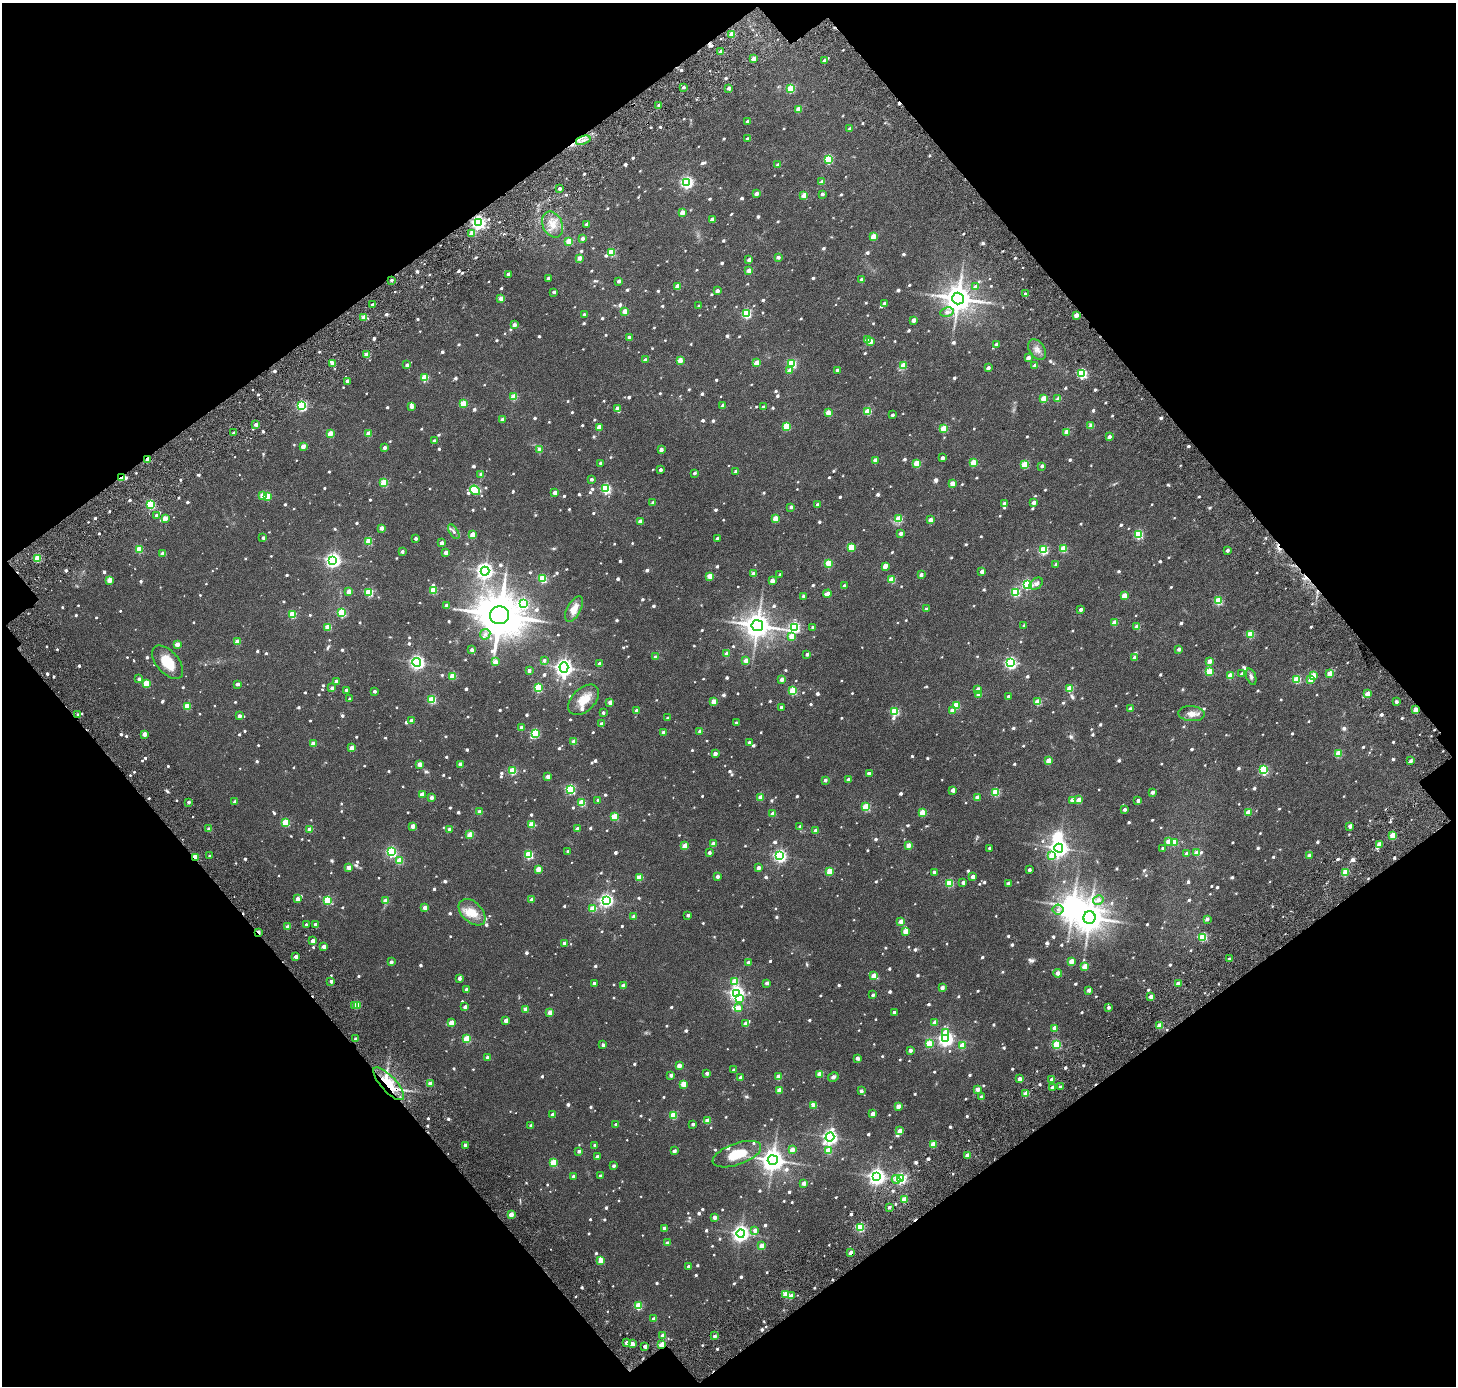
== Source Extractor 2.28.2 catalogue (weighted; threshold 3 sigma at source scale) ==
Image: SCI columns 166-3073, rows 219-2986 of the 3240 x 3222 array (HDU 1 of 3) = the unmasked area's bounding box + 8 px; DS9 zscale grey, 2 x 2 block average (1 PNG px = mean of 2 x 2 image px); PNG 1458 x 1388 px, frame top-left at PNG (2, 3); each listed source drawn as its Kron ellipse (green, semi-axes under 4 px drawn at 4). Shown black and unused: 46% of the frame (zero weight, under 3 of 6 exposures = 12% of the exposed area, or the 3 px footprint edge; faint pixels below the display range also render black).
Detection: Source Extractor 2.28.2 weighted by HDU 2 'WHT'. Background 0.0347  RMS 0.0064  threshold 0.0263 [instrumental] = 3 sigma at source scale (4.09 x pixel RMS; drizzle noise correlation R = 1.36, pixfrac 0.8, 0.0396/0.0396 arcsec/px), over >= 5 px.
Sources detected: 1382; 2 too faint to see at this stretch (2 x 2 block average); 2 inside a brighter object's white glare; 14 cosmic-ray / hot-pixel residue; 1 long thin detection or spike segment (spike, bleed or trail) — neither listed nor drawn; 13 inside a brighter listed object's ellipse — not listed separately; of the other 1350, all 500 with FLUX_AUTO >= 4.19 (the completeness limit of this list) listed and drawn (850 fainter detections not listed), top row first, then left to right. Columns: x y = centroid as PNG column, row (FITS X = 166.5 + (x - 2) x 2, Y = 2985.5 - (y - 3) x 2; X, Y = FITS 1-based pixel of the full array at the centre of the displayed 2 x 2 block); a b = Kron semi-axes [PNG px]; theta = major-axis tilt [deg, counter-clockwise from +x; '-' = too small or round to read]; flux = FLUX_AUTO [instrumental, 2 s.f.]
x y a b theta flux
732 34 2 2 - 21
721 52 2 2 - 11
753 59 3 2 - 12
824 60 3 2 - 4.6
683 87 2 2 - 4.2
729 88 2 2 - 8.3
791 89 3 3 - 63
659 105 2 2 - 6.2
798 109 3 3 - 20
747 122 2 2 - 7.7
849 129 3 2 - 4.2
747 139 2 2 - 5.3
583 140 7 4 19 5.9
828 159 3 3 - 83
778 165 2 2 - 7.1
687 182 4 4 - 230
822 182 3 2 - 9.9
559 189 2 2 - 5.2
756 194 3 2 - 9.8
822 194 2 2 - 5.4
804 195 3 3 - 19
682 213 3 3 - 19
712 219 2 2 - 10
478 222 4 4 - 340
553 224 13 10 -65 17
587 224 2 2 - 10
472 233 3 3 - 23
873 237 3 3 - 25
583 238 3 2 - 7
569 241 3 3 - 35
612 252 3 3 - 51
778 257 2 2 - 6.5
579 258 2 2 - 11
749 260 2 2 - 6.8
749 271 3 2 - 15
508 274 2 2 - 5.4
548 278 2 2 - 7.5
862 279 3 2 - 6.7
391 280 2 2 - 4.5
619 281 2 2 - 7
677 286 3 3 - 21
975 287 3 3 - 6.4
717 291 2 2 - 7.5
554 292 2 2 - 5.2
1025 294 2 2 - 4.3
501 299 2 2 - 14
958 299 6 6 - 2100
884 303 2 2 - 5.1
372 305 3 2 - 4.9
699 306 2 2 - 4.4
625 311 3 2 - 16
947 312 7 4 10 6.2
746 314 3 3 - 97
584 315 2 2 - 4.7
1076 315 2 2 - 14
364 318 2 2 - 24
913 320 3 2 - 11
514 325 3 3 - 8.4
629 337 2 2 - 8
867 339 3 2 - 16
870 341 3 3 - 19
996 344 2 2 - 5.1
1037 350 11 7 -55 7.9
367 355 3 2 - 24
1028 358 2 2 - 11
645 360 2 2 - 5.4
680 360 3 2 - 20
757 363 3 3 - 25
333 364 3 3 - 18
792 364 3 3 - 84
407 365 2 2 - 7.3
1035 365 3 2 - 8
903 366 3 3 - 41
988 368 2 2 - 8.2
790 370 3 2 - 12
837 370 3 2 - 4.3
1082 374 3 3 - 120
425 378 3 3 - 47
347 381 2 2 - 7
514 397 3 3 - 36
1043 399 3 3 - 34
1058 399 3 2 - 12
463 404 3 3 - 35
723 405 2 2 - 7.2
302 406 3 3 - 140
411 406 3 2 - 8.5
763 407 2 2 - 5.3
617 408 2 2 - 7.9
868 411 3 3 - 41
828 413 3 3 - 24
892 415 2 2 - 4.2
502 420 2 2 - 11
256 424 2 2 - 6.1
786 426 3 3 - 54
1091 426 3 2 - 16
599 427 3 2 - 19
944 428 3 3 - 43
1067 432 3 3 - 25
234 433 2 2 - 6.8
330 434 3 3 - 28
368 434 3 3 - 22
1109 437 2 2 - 7.7
434 441 2 2 - 5.3
303 446 3 2 - 16
384 448 2 2 - 6
539 450 3 2 - 13
661 450 2 2 - 8
942 458 2 2 - 6
148 459 2 2 - 17
875 460 2 2 - 15
973 462 3 3 - 35
601 463 2 2 - 5.3
917 463 3 3 - 38
1024 465 3 3 - 50
1042 466 2 2 - 5.3
660 470 2 2 - 5.3
736 471 2 2 - 6.9
694 473 2 2 - 4.8
481 474 2 2 - 9.8
121 478 4 2 - 35
591 479 2 2 - 4.5
384 482 3 3 - 49
952 484 3 3 - 19
606 489 3 3 - 120
475 490 5 4 - 49
555 493 2 2 - 11
262 495 3 3 - 23
267 496 3 3 - 31
1034 502 2 2 - 8.1
653 503 2 2 - 8.1
1004 503 2 2 - 6.6
151 504 3 3 - 96
817 505 2 2 - 7.5
791 507 3 2 - 5.4
156 515 2 2 - 4.3
165 518 3 2 - 20
776 518 3 3 - 28
899 519 4 3 - 43
931 520 3 3 - 16
640 521 2 2 - 13
381 528 2 2 - 12
454 532 8 4 -57 4.3
901 533 2 2 - 9.7
1138 534 3 3 - 95
472 535 3 3 - 23
263 538 2 2 - 4.9
416 538 2 2 - 4.9
717 539 2 2 - 6.1
369 541 3 3 - 34
442 543 2 2 - 9.7
851 547 3 3 - 36
139 549 3 3 - 50
1063 549 3 3 - 42
1043 550 3 3 - 91
1227 550 2 2 - 5.9
402 552 3 2 - 5
446 553 2 2 - 11
163 554 3 2 - 13
38 558 3 3 - 51
333 560 4 4 - 390
829 563 3 3 - 40
1056 564 2 2 - 4.5
885 566 4 3 - 16
485 571 4 4 - 510
982 571 2 2 - 9.5
753 573 2 2 - 11
780 575 2 2 - 4.2
921 575 2 2 - 5.2
710 576 3 3 - 26
542 579 3 3 - 76
109 580 3 3 - 23
892 580 3 3 - 34
772 581 2 2 - 15
1036 583 7 5 37 4.7
1027 584 3 3 - 120
844 586 2 2 - 5.5
349 591 3 2 - 14
433 591 3 3 - 44
369 592 3 3 - 61
1015 592 3 3 - 99
827 594 4 2 - 16
803 596 2 2 - 5.3
1124 596 3 3 - 29
1218 601 3 3 - 72
523 604 4 4 - 88
446 606 3 2 - 6.6
574 609 14 6 62 16
926 609 2 2 - 5.5
1081 609 2 2 - 5.8
342 613 3 3 - 85
292 614 3 3 - 55
500 615 9 9 - 6300
1115 623 3 3 - 25
757 626 6 5 - 1800
1024 626 2 2 - 5.1
328 627 3 3 - 31
795 627 4 3 - 130
813 627 2 2 - 4.5
1137 627 3 3 - 23
485 634 5 5 - 4.8
1250 634 3 3 - 49
791 636 3 3 - 21
237 642 3 3 - 22
177 644 2 2 - 15
1179 649 2 2 - 6.9
472 650 2 2 - 8.2
727 654 3 3 - 18
807 654 2 2 - 4.8
655 657 3 3 - 4.4
1134 658 3 2 - 8.3
544 660 3 3 - 4.4
746 660 3 3 - 20
1209 661 3 3 - 9.7
168 662 20 11 -49 30
417 662 4 4 - 340
495 662 3 2 - 17
1010 663 4 3 - 210
600 664 2 2 - 8.5
564 668 5 4 - 590
529 671 2 2 - 6.9
1209 671 3 3 - 44
1242 674 3 2 - 6.3
1330 674 3 3 - 25
1313 675 3 3 - 20
453 676 3 3 - 46
1230 676 3 3 - 29
1251 677 8 4 -70 4.4
139 679 3 2 - 6.1
782 679 2 2 - 10
1297 679 3 3 - 55
1311 680 3 3 - 25
336 681 2 2 - 7.8
146 683 3 3 - 36
238 684 4 2 - 6
332 688 2 2 - 9.5
538 688 3 3 - 73
978 689 3 2 - 13
1070 689 3 3 - 39
346 690 2 2 - 4.3
374 691 2 2 - 4.6
793 691 3 3 - 60
978 694 3 3 - 15
1367 694 3 3 - 22
1008 696 2 2 - 4.5
350 699 2 2 - 5.7
432 700 3 3 - 64
584 700 18 11 44 22
714 701 3 3 - 20
610 702 2 2 - 12
1038 702 3 3 - 38
1396 702 3 2 - 5.5
956 705 3 3 - 42
187 706 3 3 - 39
781 707 2 2 - 4.6
1130 709 2 2 - 7
1415 710 2 2 - 18
637 711 2 2 - 7.8
894 711 3 3 - 80
952 711 3 3 - 11
603 713 2 2 - 4.4
1191 714 13 7 -5 11
78 715 2 2 - 6.2
239 716 2 2 - 7.8
668 718 2 2 - 5
412 720 2 2 - 11
736 723 2 2 - 5.6
601 724 2 2 - 8.4
521 728 2 2 - 10
700 731 2 2 - 11
663 732 2 2 - 7.6
535 733 4 3 - 85
144 734 2 2 - 15
574 742 3 3 - 20
749 742 3 3 - 4.4
313 744 3 3 - 19
352 748 3 3 - 19
715 754 3 2 - 9.2
1338 754 3 3 - 44
1048 761 3 3 - 22
1411 761 2 2 - 7.2
419 764 3 2 - 14
460 764 3 2 - 13
1263 770 3 3 - 82
512 771 3 3 - 68
869 774 3 2 - 8
548 776 2 2 - 10
825 780 3 3 - 5
848 780 3 2 - 4.9
570 789 3 3 - 120
953 790 3 2 - 10
995 792 3 3 - 57
1152 792 2 2 - 7.1
422 795 3 3 - 22
760 797 3 3 - 18
977 797 3 2 - 16
431 798 2 2 - 8.8
598 800 2 2 - 6.3
1072 800 3 3 - 16
1079 800 3 3 - 19
1138 800 2 2 - 7
189 802 2 2 - 4.6
235 802 2 2 - 7.6
582 803 3 3 - 44
866 807 3 3 - 61
1125 809 2 2 - 4.6
480 812 3 2 - 14
922 812 3 3 - 28
1248 812 3 3 - 20
773 814 3 3 - 18
614 817 3 3 - 47
286 822 3 3 - 56
531 825 3 3 - 36
413 826 3 2 - 13
1350 826 2 2 - 11
800 827 2 2 - 5.4
209 829 3 2 - 11
309 829 2 2 - 15
449 829 2 2 - 5.7
577 829 2 2 - 8.5
816 831 3 2 - 14
470 835 3 3 - 32
1392 835 3 3 - 35
1168 841 3 3 - 18
1174 842 3 3 - 22
713 844 3 2 - 14
1379 844 3 3 - 10
908 845 3 2 - 16
685 846 3 3 - 25
990 848 2 2 - 4.9
1059 848 4 4 - 690
1163 848 2 2 - 4.6
568 851 2 2 - 5.7
391 852 3 3 - 150
709 853 2 2 - 5.3
1197 853 3 3 - 24
1187 854 3 3 - 7.4
529 855 3 3 - 81
1309 855 2 2 - 7
210 856 2 2 - 4.6
780 856 4 4 - 250
1051 856 4 3 - 19
195 857 4 2 - 21
399 861 3 3 - 38
348 867 3 2 - 14
758 868 2 2 - 8.8
538 869 3 3 - 22
1029 870 2 2 - 4.7
830 871 3 3 - 38
934 872 2 2 - 8.9
1345 872 3 3 - 53
640 877 3 3 - 26
717 877 3 2 - 6.4
973 877 3 2 - 9.9
963 882 2 2 - 6.4
950 883 3 3 - 59
1008 884 3 2 - 11
297 899 3 2 - 9.6
328 900 3 3 - 73
532 900 3 2 - 12
1098 900 5 4 - 6.2
386 901 3 3 - 23
606 901 4 4 - 310
425 908 2 2 - 14
593 909 3 3 - 37
1058 910 5 5 - 4.6
472 912 16 10 -45 22
688 915 2 2 - 4.7
634 916 3 2 - 11
1089 917 6 6 - 2100
1207 919 3 3 - 6.6
901 922 3 3 - 19
315 924 2 2 - 4.8
306 925 2 2 - 4.8
288 927 2 2 - 10
905 931 3 3 - 23
258 932 4 2 - 11
1203 937 3 3 - 61
313 941 2 2 - 11
564 943 2 2 - 8.4
324 947 2 2 - 10
296 957 2 2 - 8.6
1229 959 2 2 - 5.3
1071 961 3 3 - 24
391 962 2 2 - 8.1
748 963 2 2 - 7.4
1085 966 3 3 - 25
1058 973 4 4 - 5.8
874 976 3 3 - 16
459 978 3 2 - 8
331 981 2 2 - 6.6
734 981 4 3 - 30
767 983 2 2 - 6.5
594 984 3 2 - 7.5
1178 984 3 2 - 17
623 986 3 3 - 12
942 988 3 2 - 9.5
466 990 2 2 - 7.1
1089 990 2 2 - 10
737 993 4 4 - 340
873 995 2 2 - 4.4
1151 997 3 2 - 16
739 999 4 3 - 34
354 1005 3 2 - 5.9
357 1005 3 3 - 37
465 1007 2 2 - 8.5
1108 1007 3 2 - 4.2
738 1008 3 3 - 20
526 1009 3 3 - 18
550 1012 3 3 - 17
894 1012 2 2 - 5.1
506 1020 3 2 - 12
935 1022 2 2 - 11
451 1023 3 3 - 21
746 1024 3 3 - 18
1159 1026 3 3 - 25
1054 1028 3 3 - 15
946 1032 3 3 - 22
356 1039 2 2 - 7
467 1039 3 3 - 56
946 1039 4 4 - 350
929 1044 3 3 - 46
603 1045 2 2 - 5
1057 1045 3 3 - 78
962 1046 3 3 - 31
910 1050 2 2 - 7.7
488 1058 2 2 - 5.9
857 1058 3 3 - 7.2
679 1066 3 2 - 16
734 1070 2 2 - 5.8
707 1073 2 2 - 5.4
820 1074 3 3 - 27
671 1075 2 2 - 6.7
779 1077 3 3 - 22
833 1077 5 4 - 4.2
741 1078 3 2 - 11
1020 1079 2 2 - 13
1052 1080 2 2 - 13
389 1084 21 7 -47 56
430 1084 3 3 - 17
683 1084 3 3 - 31
1060 1087 2 2 - 6.8
1052 1088 2 2 - 8.7
977 1089 3 2 - 9.6
779 1090 3 3 - 17
861 1091 2 2 - 6.6
1026 1094 3 3 - 29
981 1097 3 2 - 5.2
814 1105 3 3 - 24
898 1106 3 2 - 14
873 1114 3 3 - 12
552 1115 2 2 - 8.7
673 1115 3 3 - 49
707 1121 3 3 - 20
616 1124 2 2 - 6.1
693 1124 2 2 - 4.2
531 1126 2 2 - 4.5
900 1131 3 3 - 15
830 1137 5 4 - 380
933 1144 3 3 - 35
465 1145 2 2 - 9.3
595 1145 2 2 - 7.7
792 1150 3 3 - 14
579 1151 2 2 - 6
674 1151 2 2 - 6.5
829 1151 3 3 - 35
737 1154 25 11 19 35
967 1155 2 2 - 12
597 1157 2 2 - 8.5
773 1160 5 5 - 1200
553 1163 3 3 - 50
614 1166 2 2 - 4.3
573 1176 2 2 - 4.3
600 1176 2 2 - 5.2
877 1177 4 4 - 520
901 1178 3 3 - 170
896 1179 4 4 - 7
804 1183 2 2 - 12
904 1199 3 3 - 34
889 1207 2 2 - 5
511 1215 3 2 - 20
714 1217 2 2 - 10
860 1227 3 3 - 100
664 1228 3 2 - 10
755 1230 2 2 - 9.3
741 1233 4 4 - 530
667 1243 3 2 - 7.6
762 1246 3 3 - 20
851 1253 3 3 - 13
601 1261 3 3 - 21
689 1267 3 2 - 7.3
786 1294 3 3 - 38
791 1296 3 3 - 11
638 1306 3 3 - 64
654 1319 2 2 - 12
663 1336 3 3 - 18
715 1336 2 2 - 6.1
627 1343 2 2 - 12
632 1344 3 3 - 7.9
661 1345 3 2 - 38
645 1346 2 2 - 7.7
Overlapping masked pixels (flux is a lower limit): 10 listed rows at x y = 478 222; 391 280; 148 459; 121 478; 78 715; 195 857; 258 932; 389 1084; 851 1253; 661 1345